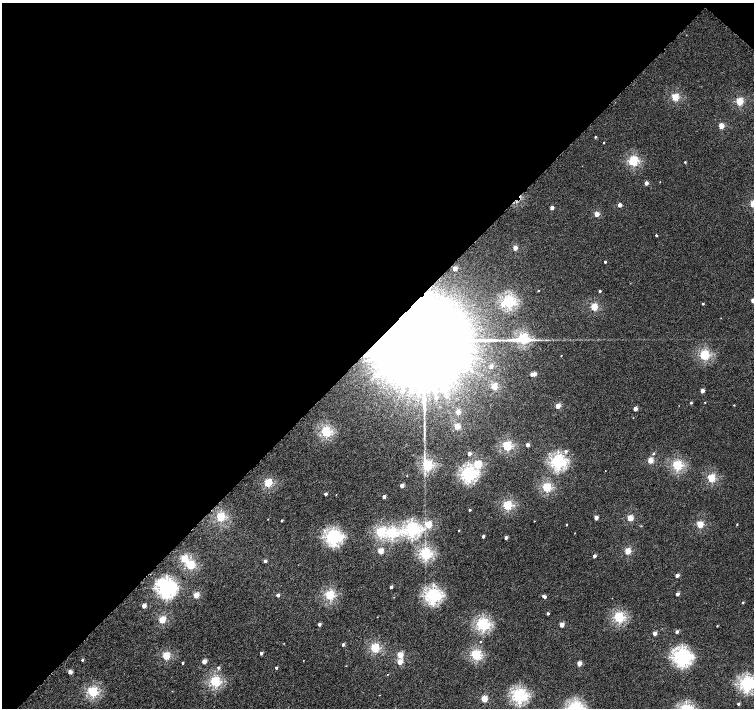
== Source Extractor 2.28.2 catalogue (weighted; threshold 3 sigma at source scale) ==
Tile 2 of 4 x 4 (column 2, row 1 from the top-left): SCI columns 1527-3029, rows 4480-5890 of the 6052 x 6055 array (HDU 1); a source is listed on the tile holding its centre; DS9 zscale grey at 2 x 2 block average (1 PNG px = mean of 2 x 2 image px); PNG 756 x 710 px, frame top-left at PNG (2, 3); no overlay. Shown black and unused: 48% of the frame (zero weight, under 4 of 8 exposures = <1% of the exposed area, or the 3 px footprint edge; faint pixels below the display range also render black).
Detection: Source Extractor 2.28.2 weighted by HDU 2 'WHT'; one run over the whole footprint, this tile lists its part. Background 4.05e-04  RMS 0.0014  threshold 0.00554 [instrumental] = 3 sigma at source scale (4.09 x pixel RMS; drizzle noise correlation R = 1.36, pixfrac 0.8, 0.0396/0.0396 arcsec/px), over >= 5 px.
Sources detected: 132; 1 inside a brighter object's white glare — not listed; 1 coinciding with a brighter row at this scale — not listed separately; the other 130 listed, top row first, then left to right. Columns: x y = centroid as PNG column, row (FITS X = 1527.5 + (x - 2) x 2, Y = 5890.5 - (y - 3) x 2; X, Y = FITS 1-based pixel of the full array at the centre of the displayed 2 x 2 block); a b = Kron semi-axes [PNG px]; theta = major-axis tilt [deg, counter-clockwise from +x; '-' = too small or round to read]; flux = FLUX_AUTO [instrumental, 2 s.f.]
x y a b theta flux
675 97 3 3 - 10
740 101 3 3 - 11
721 126 3 3 - 5.3
595 137 3 2 - 0.29
604 142 2 2 - 0.19
633 160 4 3 - 21
685 162 2 2 - 0.23
646 183 3 2 - 1.5
620 205 3 2 - 2
552 207 2 2 - 1.8
596 214 3 2 - 3.6
656 235 2 2 - 0.3
515 248 3 2 - 3.2
605 262 2 2 - 0.39
455 268 3 2 - 3.1
538 290 2 2 - 0.19
600 291 2 2 - 0.45
753 300 2 2 - 2.1
509 301 3 3 - 36
502 304 4 4 - 1
703 304 2 2 - 0.32
594 307 3 3 - 11
523 338 5 3 - 26
424 340 36 13 45 34000
561 355 2 2 - 0.13
704 355 3 3 - 23
491 366 2 2 - 1.7
532 374 3 2 - 0.73
534 374 3 2 - 2.2
494 386 3 3 - 7.9
702 391 2 2 - 2.3
436 397 3 3 - 0.58
691 403 2 2 - 0.38
734 405 2 2 - 0.14
558 406 3 2 - 4.2
635 408 2 2 - 2.5
458 412 3 2 - 4.2
457 426 3 2 - 7.3
424 429 17 2 -90 1.1
326 431 3 3 - 26
528 445 2 2 - 2
507 446 3 3 - 21
566 451 3 3 - 0.59
469 453 2 2 - 1.7
653 453 3 3 - 0.33
650 460 3 2 - 5.9
558 462 4 4 - 52
478 464 3 3 - 14
427 465 3 3 - 26
677 465 3 3 - 25
605 471 2 2 - 0.091
468 474 4 4 - 49
407 476 2 2 - 0.13
711 478 3 3 - 16
268 483 3 3 - 14
402 485 2 2 - 2.5
547 487 3 3 - 19
326 494 2 2 - 0.96
384 497 2 2 - 1.5
507 505 3 3 - 21
470 510 2 2 - 0.38
221 517 3 3 - 17
596 517 2 2 - 1.8
630 518 3 2 - 7
268 519 2 2 - 0.1
282 520 2 2 - 0.32
534 521 2 2 - 0.11
700 524 3 3 - 9.7
737 524 2 2 - 0.19
428 525 3 3 - 10
567 525 2 2 - 0.15
412 529 4 4 - 49
458 531 2 2 - 0.21
380 532 3 3 - 20
392 533 3 3 - 26
483 536 2 2 - 0.9
333 537 4 4 - 57
506 537 2 2 - 1.1
380 551 3 2 - 6.5
628 551 3 3 - 8
426 554 3 3 - 33
594 556 2 2 - 1.5
184 558 3 3 - 11
265 561 3 2 - 0.91
190 565 3 3 - 17
677 575 2 2 - 1.9
391 587 2 2 - 1
166 588 5 5 - 88
677 594 2 2 - 1.6
196 595 3 2 - 6.2
278 595 2 2 - 1.1
330 595 3 3 - 21
433 595 4 4 - 54
545 597 3 2 - 0.65
743 602 2 2 - 0.27
144 606 2 2 - 2.9
548 613 2 2 - 0.63
377 617 2 2 - 0.1
619 617 3 3 - 27
162 620 3 3 - 10
319 624 2 2 - 0.93
483 624 3 3 - 40
562 624 3 2 - 3.7
717 626 2 2 - 0.19
677 631 2 2 - 0.98
655 633 2 2 - 2.6
481 642 3 2 - 0.16
343 644 2 2 - 0.84
375 648 3 3 - 19
261 653 2 2 - 0.99
400 655 3 2 - 6.2
476 655 3 3 - 23
166 656 3 3 - 12
682 657 5 5 - 75
82 660 3 2 - 0.37
204 661 2 2 - 3.3
400 662 3 2 - 4.9
183 663 2 2 - 0.36
579 663 2 2 - 3.5
218 667 3 3 - 0.61
276 668 2 2 - 0.62
70 672 2 2 - 2.4
387 674 2 2 - 0.1
215 681 3 3 - 26
747 684 4 4 - 51
93 692 3 3 - 25
519 695 4 4 - 47
484 699 3 2 - 6.9
738 704 2 2 - 0.61
575 708 4 4 - 47
Overlapping masked pixels (flux is a lower limit): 1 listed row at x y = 424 340
Isophote crosses this tile's border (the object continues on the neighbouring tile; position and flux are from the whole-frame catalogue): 3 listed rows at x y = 753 300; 747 684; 575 708
Diffuse or blended objects may show on this block-average render without a row.